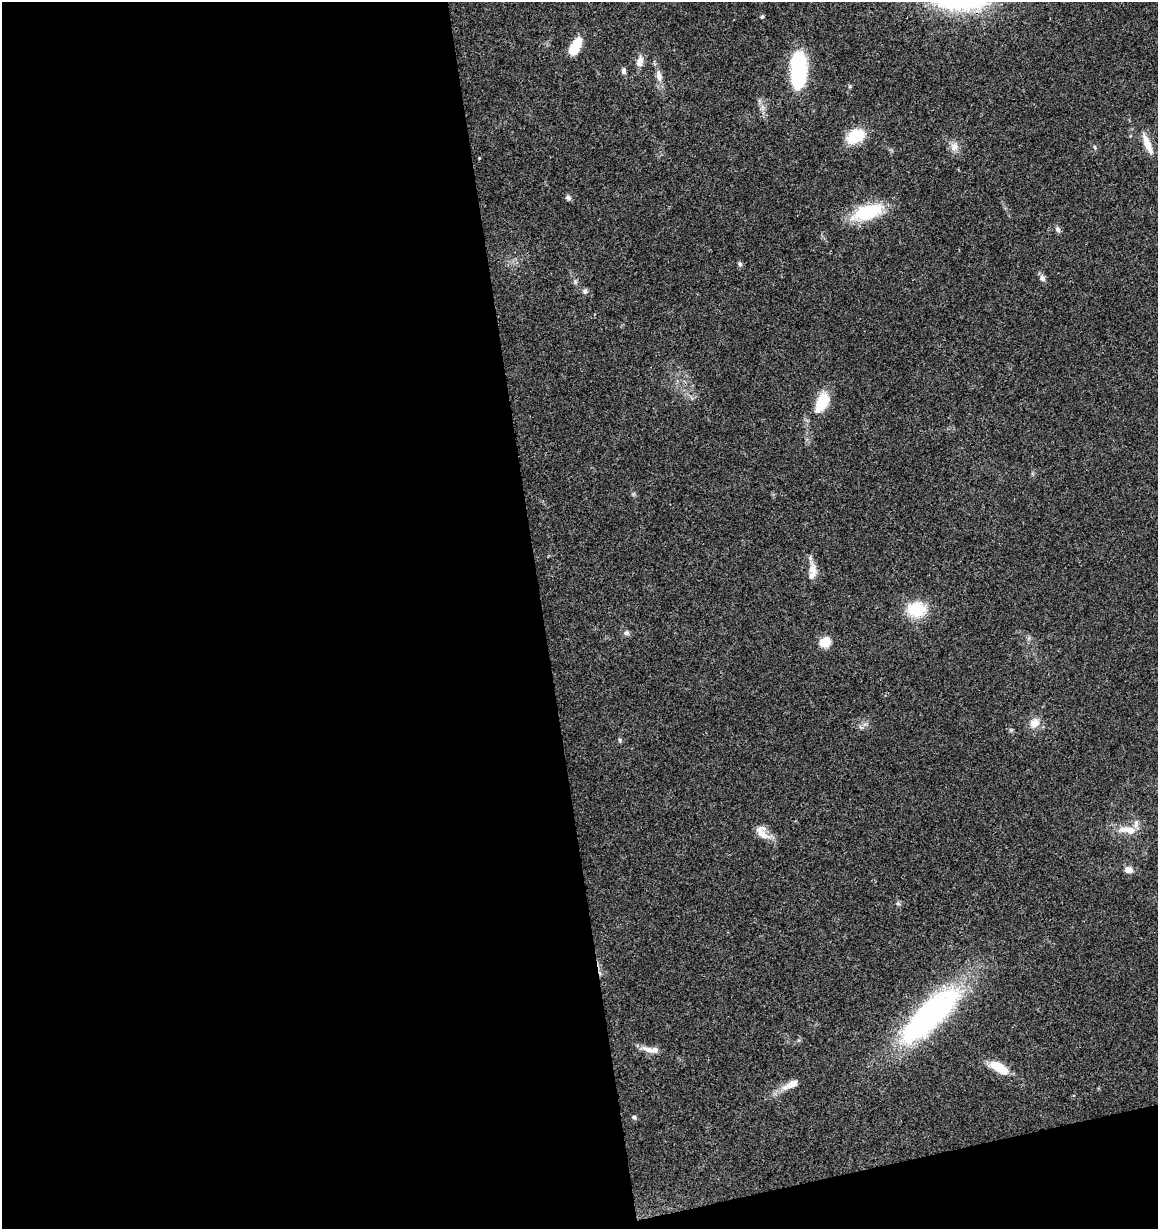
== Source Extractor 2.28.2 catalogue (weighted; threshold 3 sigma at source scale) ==
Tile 13 of 4 x 4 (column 1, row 4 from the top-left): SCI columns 44-1199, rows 64-1290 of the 4760 x 5028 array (HDU 1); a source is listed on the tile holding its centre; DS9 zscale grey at full resolution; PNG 1160 x 1231 px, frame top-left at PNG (2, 2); no overlay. Shown black and unused: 49% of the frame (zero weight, under 3 of 4 exposures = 5% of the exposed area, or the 3 px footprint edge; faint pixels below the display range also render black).
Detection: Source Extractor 2.28.2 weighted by HDU 2 'WHT'; one run over the whole footprint, this tile lists its part. Background 0.043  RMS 0.0036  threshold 0.016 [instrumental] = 3 sigma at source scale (4.5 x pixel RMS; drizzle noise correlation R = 1.50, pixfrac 1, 0.0396/0.0396 arcsec/px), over >= 5 px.
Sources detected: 35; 1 inside a brighter object's white glare — not listed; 3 inside a brighter listed object's ellipse — not listed separately; the other 31 listed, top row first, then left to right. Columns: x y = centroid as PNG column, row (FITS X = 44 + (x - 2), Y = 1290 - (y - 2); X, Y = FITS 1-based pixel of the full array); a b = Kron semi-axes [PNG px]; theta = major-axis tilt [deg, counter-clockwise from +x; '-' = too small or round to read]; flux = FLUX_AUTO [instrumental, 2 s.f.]
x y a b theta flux
762 16 5 4 - 0.49
576 45 17 8 60 9.9
640 61 12 7 77 2.9
797 64 27 17 79 21
624 71 8 6 -82 1.1
659 76 18 8 -77 2.7
855 136 20 13 28 10
1147 144 26 7 -67 4.9
954 147 12 11 - 2.5
1095 147 6 3 -70 0.4
568 197 7 6 - 0.83
867 212 33 16 18 19
1058 229 8 6 -59 1
740 264 7 5 -62 0.65
1042 278 9 7 -65 1.3
585 291 8 6 -14 1
822 402 25 13 63 9.7
813 569 19 10 -86 3.4
916 609 21 16 0 12
626 633 8 6 24 0.94
825 642 6 5 - 19
1034 723 15 11 45 3.4
620 740 6 4 -89 0.51
759 830 16 13 35 3.3
1128 830 25 9 -5 5.2
1129 870 10 8 -9 2.1
930 1015 85 27 44 77
648 1049 18 7 -19 2.9
999 1068 24 10 -31 7.5
791 1084 23 8 28 4.2
634 1117 6 5 - 0.66